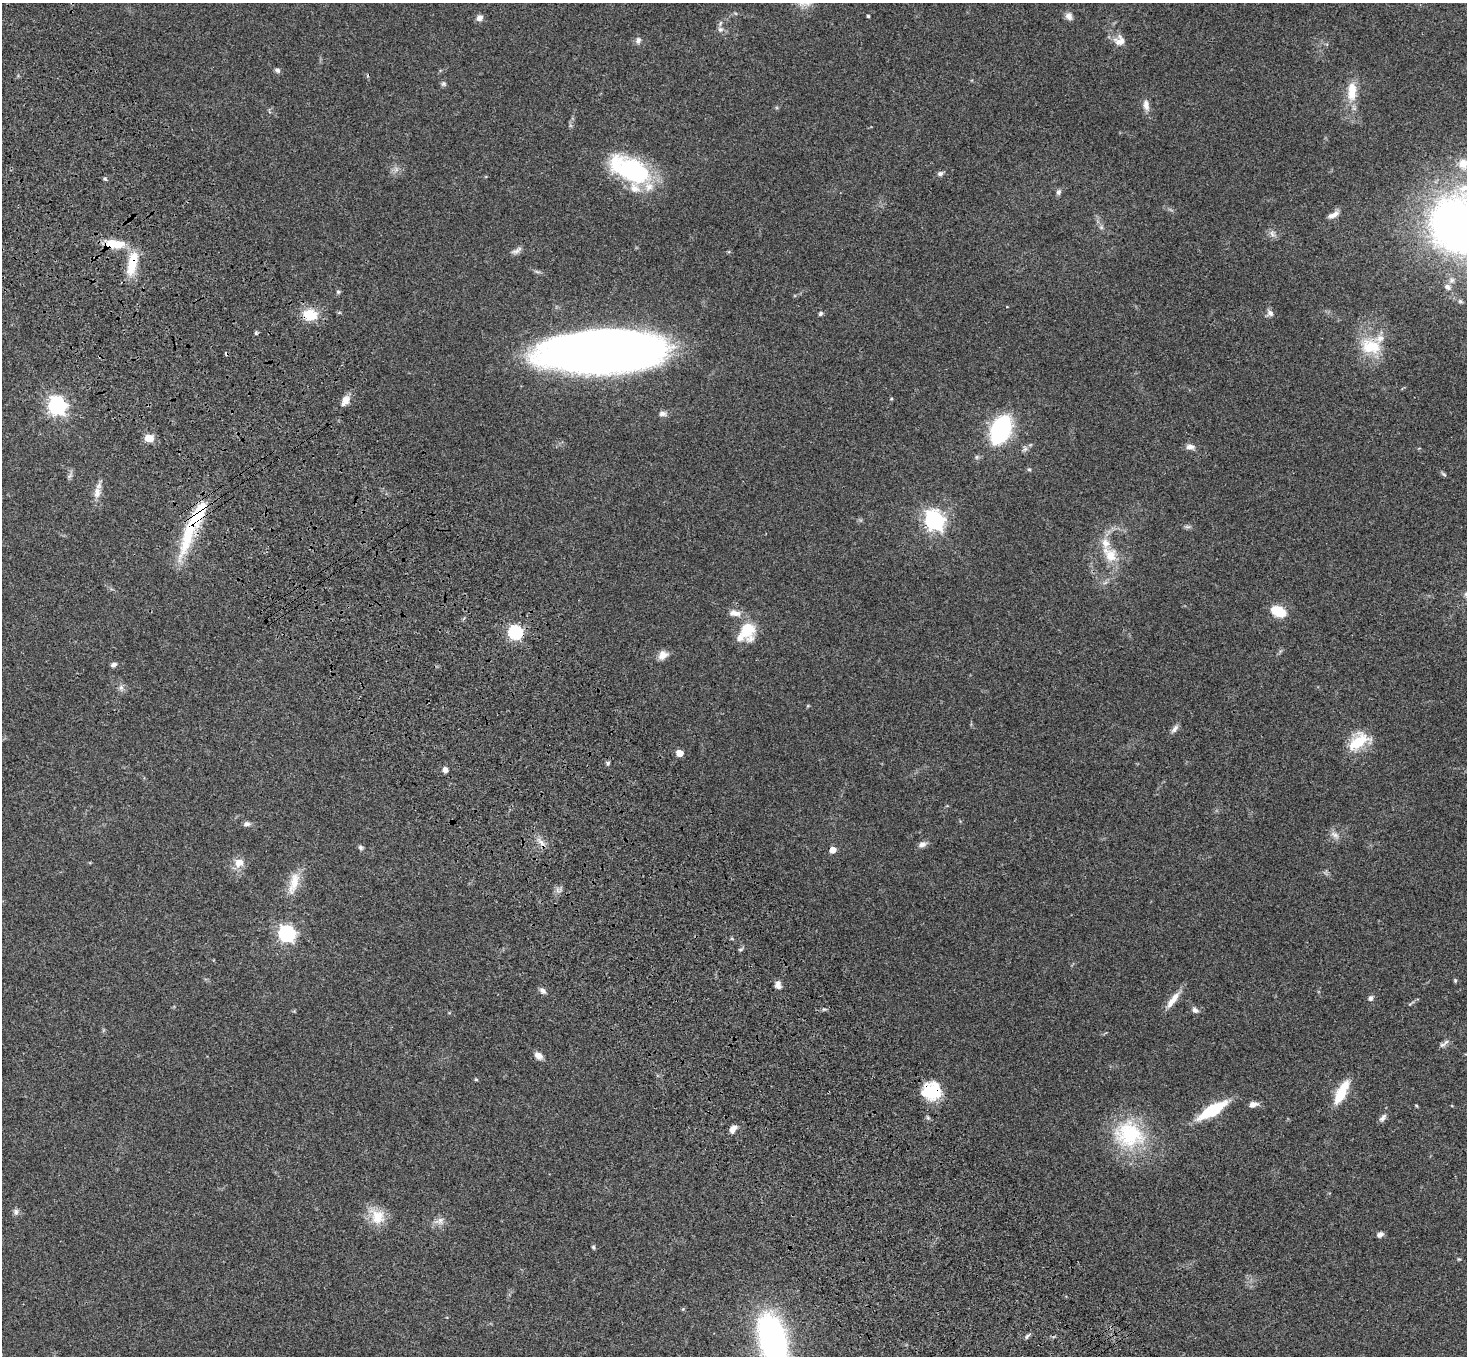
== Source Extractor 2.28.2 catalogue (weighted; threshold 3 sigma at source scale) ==
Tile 11 of 4 x 4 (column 3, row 3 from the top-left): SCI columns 3037-4501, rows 1730-3083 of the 6069 x 6028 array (HDU 1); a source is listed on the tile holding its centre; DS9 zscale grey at full resolution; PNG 1469 x 1358 px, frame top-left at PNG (2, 3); no overlay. Shown black and unused: <1% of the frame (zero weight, under 3 of 4 exposures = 6% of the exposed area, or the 3 px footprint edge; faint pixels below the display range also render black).
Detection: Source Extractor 2.28.2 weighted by HDU 2 'WHT'; one run over the whole footprint, this tile lists its part. Background 0.0468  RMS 0.0052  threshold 0.0232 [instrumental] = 3 sigma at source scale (4.5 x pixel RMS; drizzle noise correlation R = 1.50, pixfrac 1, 0.05/0.05 arcsec/px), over >= 5 px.
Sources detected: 106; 2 cosmic-ray / hot-pixel residue — not listed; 6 inside a brighter listed object's ellipse — not listed separately; the other 98 listed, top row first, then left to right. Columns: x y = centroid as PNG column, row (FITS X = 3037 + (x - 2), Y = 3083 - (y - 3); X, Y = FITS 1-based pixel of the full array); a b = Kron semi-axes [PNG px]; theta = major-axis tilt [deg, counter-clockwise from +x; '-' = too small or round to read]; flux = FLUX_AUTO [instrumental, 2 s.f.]
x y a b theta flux
868 16 3 3 - 0.7
1069 16 10 8 -64 2.6
479 18 7 7 - 2.8
720 30 8 8 - 1.9
638 40 10 7 81 1.8
1120 41 17 11 0 4.8
277 70 7 5 -39 1.4
443 84 7 7 - 1.1
1352 91 27 12 88 11
1146 105 14 8 -83 3.2
1463 164 11 10 - 6.4
396 169 7 4 -73 1.3
629 169 49 24 -25 58
940 173 8 6 17 1.4
105 179 6 4 -44 0.69
1058 192 8 6 66 1.4
1333 215 17 7 30 3.3
1460 225 39 33 14 550
1101 227 7 5 45 1
1272 234 10 7 -66 2.1
114 244 27 11 -4 12
517 251 15 6 31 2.1
132 263 28 10 78 16
1447 287 10 7 -36 2.1
338 292 5 5 - 0.81
1460 301 7 5 -27 0.94
1270 313 9 8 - 2.2
820 314 6 5 - 0.99
310 315 21 16 -4 11
256 333 5 4 - 0.66
1371 346 29 21 -12 19
601 351 87 29 4 790
891 399 5 3 - 0.45
345 400 15 9 60 4
57 406 7 7 - 220
662 413 11 7 -10 2.1
1001 429 25 14 66 67
149 438 5 5 - 17
1190 447 12 7 -9 2.5
1025 449 9 5 31 1.5
1029 469 5 5 - 0.7
1444 474 9 4 -41 0.89
69 476 9 5 45 1.2
97 493 17 9 84 4.6
934 520 8 7 - 260
191 526 91 14 71 32
1188 527 9 4 0 1.1
1110 555 24 16 -54 12
1278 611 16 10 -23 12
735 613 18 8 -6 4.1
747 629 19 15 -80 18
515 632 6 6 - 100
663 655 11 9 39 4.6
113 665 7 5 23 1.7
121 688 8 7 - 1.9
1175 729 13 6 51 2
1358 741 23 14 37 18
679 753 5 5 - 8.7
608 763 6 6 - 0.97
445 770 6 5 - 2.3
247 824 10 6 11 1.8
1335 835 14 7 -37 2.8
541 843 17 6 -50 3.3
922 844 11 7 22 2.3
361 847 7 6 - 1.2
833 850 5 5 - 6.9
239 863 12 11 - 5.5
294 883 34 12 74 9.6
287 933 7 7 - 160
740 949 7 3 9 0.69
1455 980 5 4 - 0.67
778 985 9 7 -74 2.7
543 991 9 6 -41 1.8
1370 998 7 6 - 1.6
1173 1000 27 7 53 5.9
1411 1004 11 4 39 0.94
1195 1010 9 6 -38 1.8
1446 1042 11 6 41 1.9
538 1056 10 7 -40 3.2
476 1079 5 4 - 0.56
931 1091 21 19 10 20
1341 1092 28 10 63 15
1253 1104 10 6 12 3.1
1416 1105 6 3 -57 0.54
1212 1110 24 8 31 35
928 1118 6 4 -19 0.77
1383 1118 11 6 51 2
733 1129 8 6 60 3.5
1129 1135 44 37 -23 42
16 1212 9 7 -69 1.7
377 1216 23 18 -52 11
440 1221 15 10 11 3.6
1380 1235 7 6 - 2
593 1247 6 5 - 0.78
1459 1259 5 4 - 0.51
683 1309 5 5 - 0.53
1028 1336 11 3 42 1.1
772 1339 29 14 -76 250
Overlapping masked pixels (flux is a lower limit): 8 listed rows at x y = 114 244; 132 263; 310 315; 601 351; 191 526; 515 632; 541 843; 931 1091
Isophote crosses this tile's border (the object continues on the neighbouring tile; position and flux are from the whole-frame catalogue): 3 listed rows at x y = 1463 164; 1460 225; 772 1339